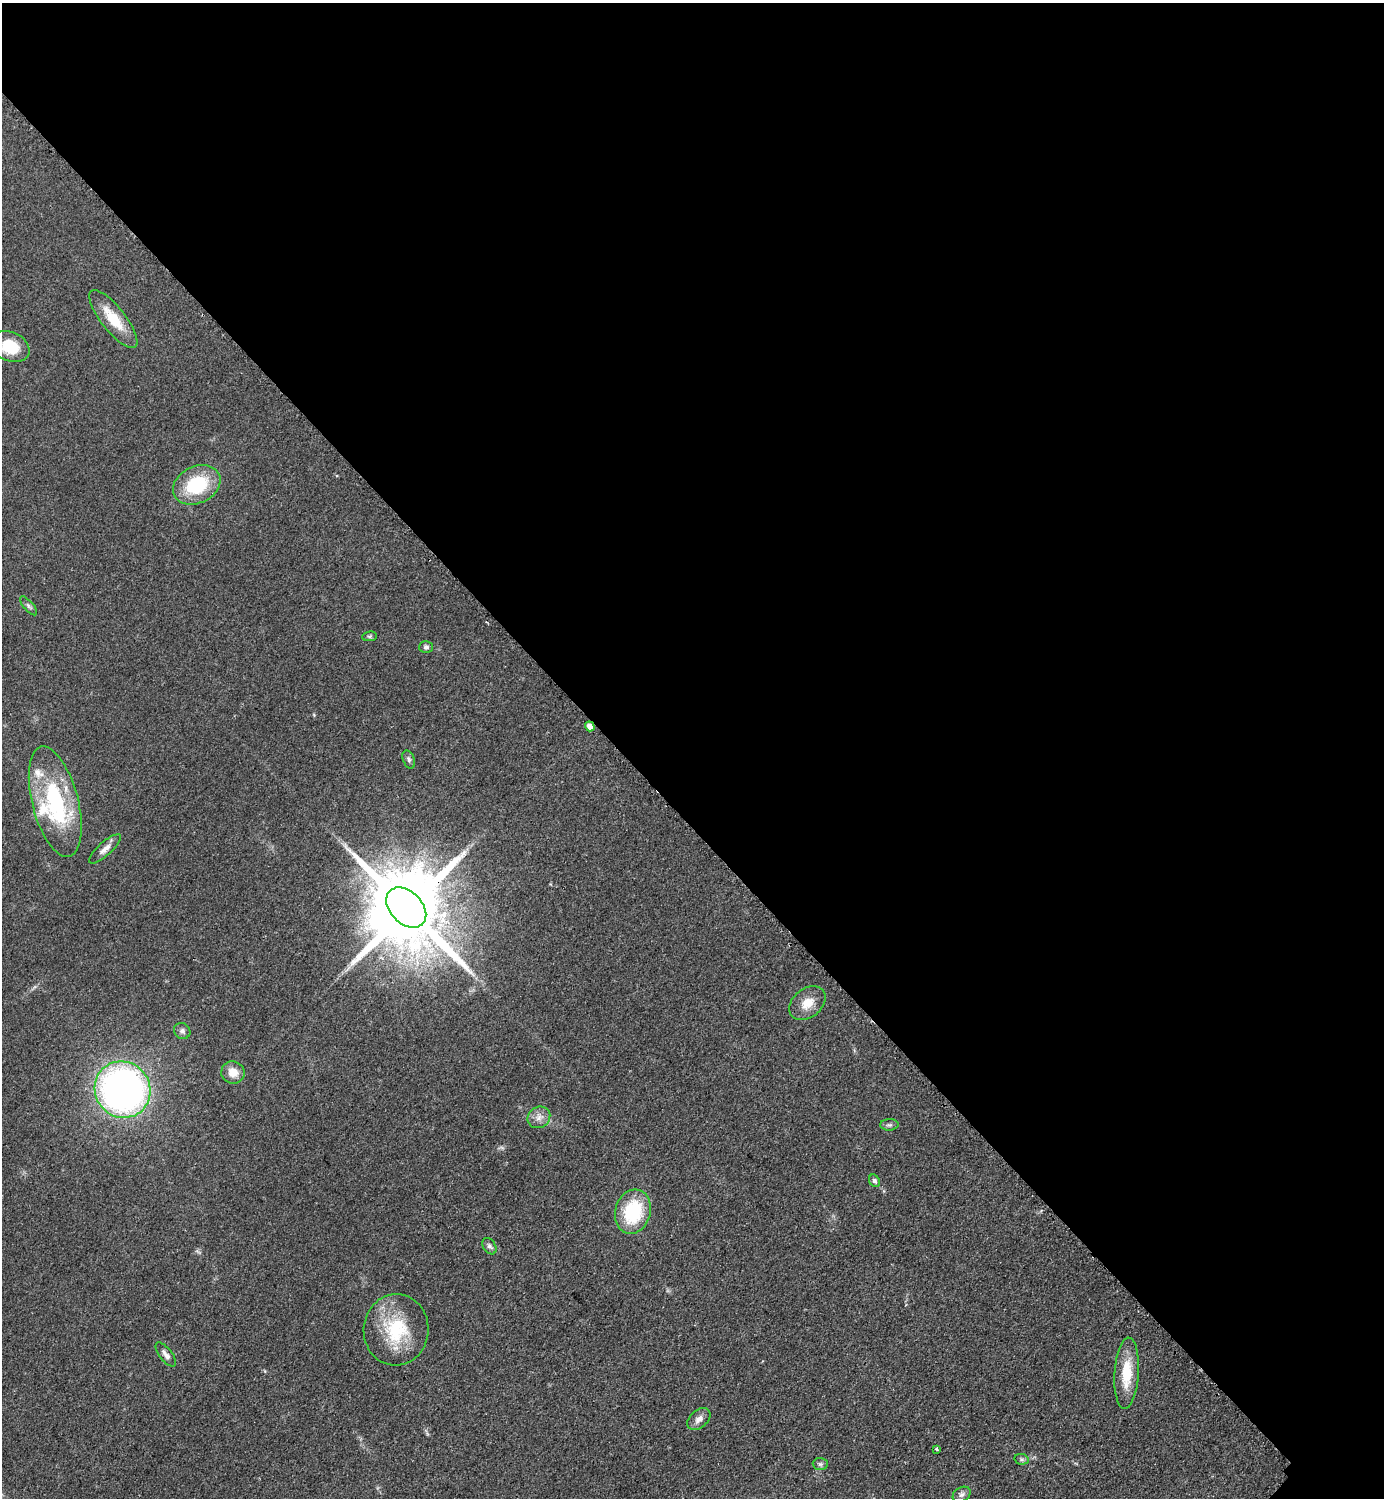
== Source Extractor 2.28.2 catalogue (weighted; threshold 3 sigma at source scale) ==
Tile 3 of 4 x 4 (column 3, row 1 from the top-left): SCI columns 3076-4457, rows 4494-5989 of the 6005 x 6005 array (HDU 1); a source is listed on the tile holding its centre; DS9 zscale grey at full resolution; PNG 1386 x 1500 px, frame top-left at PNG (2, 3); each listed source drawn as its Kron ellipse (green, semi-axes under 4 px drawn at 4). Shown black and unused: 55% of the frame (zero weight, under 2 of 3 exposures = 1% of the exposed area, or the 3 px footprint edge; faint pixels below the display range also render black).
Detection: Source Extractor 2.28.2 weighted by HDU 2 'WHT'; one run over the whole footprint, this tile lists its part. Background 0.0784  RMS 0.0081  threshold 0.0367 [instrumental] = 3 sigma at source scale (4.5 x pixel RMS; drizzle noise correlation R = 1.50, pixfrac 1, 0.05/0.05 arcsec/px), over >= 5 px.
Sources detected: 31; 1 inside a brighter object's white glare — neither listed nor drawn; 2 inside a brighter listed object's ellipse — not listed separately; the other 28 listed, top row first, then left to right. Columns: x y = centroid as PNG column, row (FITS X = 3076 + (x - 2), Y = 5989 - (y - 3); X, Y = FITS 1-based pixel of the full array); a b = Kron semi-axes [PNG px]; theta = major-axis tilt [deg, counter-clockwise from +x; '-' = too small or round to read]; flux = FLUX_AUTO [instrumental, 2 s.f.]
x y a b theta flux
113 319 36 12 -52 24
10 347 20 14 -24 26
197 485 25 18 26 50
29 606 12 4 -49 2.2
370 636 7 5 6 1.4
426 647 7 6 - 2.2
590 726 5 4 - 8.2
409 759 9 5 -67 2.2
55 802 57 23 -75 94
105 849 20 7 41 5.9
406 907 23 16 -45 13000
807 1003 20 14 39 13
182 1031 8 7 - 2.9
233 1073 12 11 - 10
122 1090 29 27 -52 390
539 1117 12 10 35 5.9
889 1125 9 5 2 2.1
874 1181 6 5 - 2
633 1212 22 17 75 50
489 1246 9 6 -56 2.5
396 1330 36 32 86 51
166 1355 14 6 -52 4
1127 1373 36 12 87 27
699 1419 13 8 42 5.2
937 1449 4 3 - 1.1
1021 1459 7 5 -11 1.7
820 1464 7 6 - 2
962 1494 10 7 32 3.1
Overlapping masked pixels (flux is a lower limit): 2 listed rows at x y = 590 726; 406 907